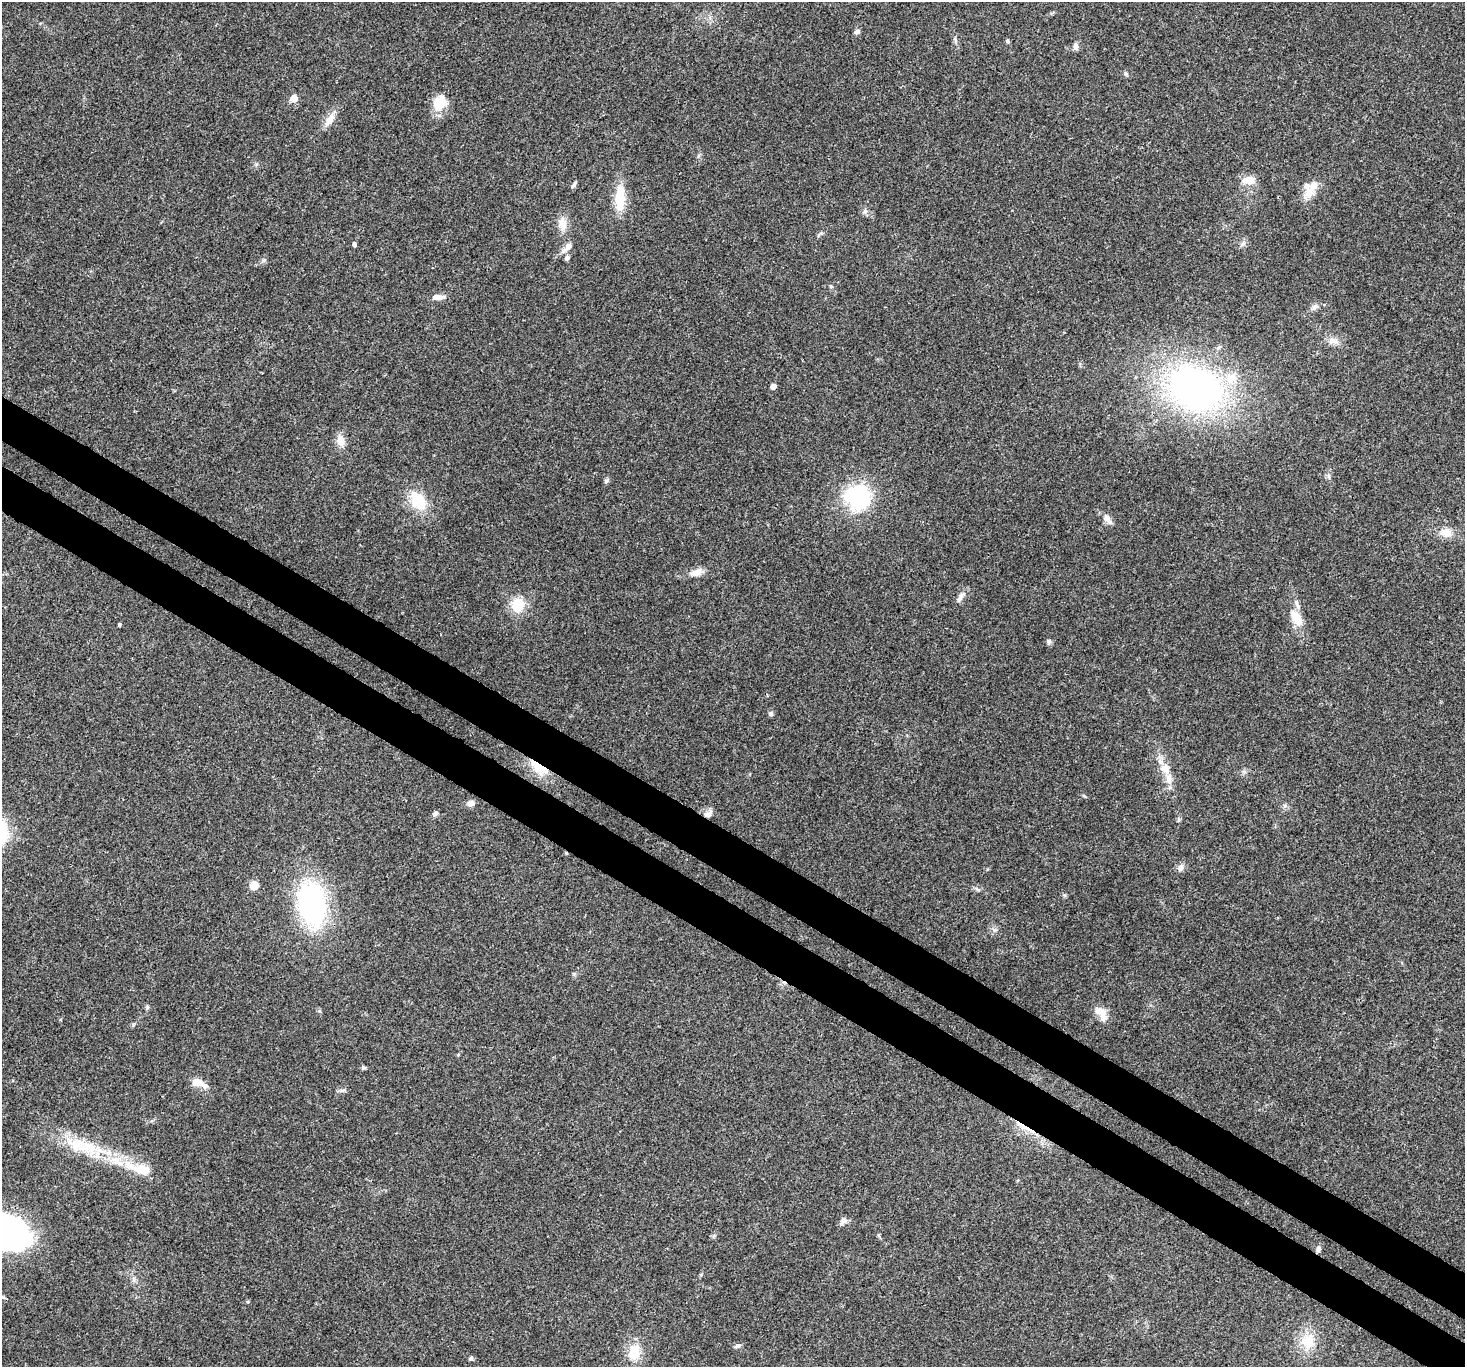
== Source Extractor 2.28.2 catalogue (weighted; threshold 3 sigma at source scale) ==
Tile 6 of 4 x 4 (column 2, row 2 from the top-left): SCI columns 1496-2958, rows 2970-4334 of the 5924 x 6005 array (HDU 1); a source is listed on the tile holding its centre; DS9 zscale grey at full resolution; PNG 1467 x 1369 px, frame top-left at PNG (2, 2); no overlay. Shown black and unused: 7% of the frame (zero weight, under 3 of 4 exposures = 5% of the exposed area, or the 3 px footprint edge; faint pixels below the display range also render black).
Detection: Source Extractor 2.28.2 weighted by HDU 2 'WHT'; one run over the whole footprint, this tile lists its part. Background 0.0555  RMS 0.0041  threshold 0.0184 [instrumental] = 3 sigma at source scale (4.5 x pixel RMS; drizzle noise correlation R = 1.50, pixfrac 1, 0.0396/0.0396 arcsec/px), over >= 5 px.
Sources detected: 69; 4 inside a brighter listed object's ellipse — not listed separately; the other 65 listed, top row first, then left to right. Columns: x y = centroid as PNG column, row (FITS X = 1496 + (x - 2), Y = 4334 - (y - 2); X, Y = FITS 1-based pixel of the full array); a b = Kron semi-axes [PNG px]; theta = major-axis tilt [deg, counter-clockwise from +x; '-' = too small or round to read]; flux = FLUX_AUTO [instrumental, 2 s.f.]
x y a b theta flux
857 32 6 5 - 1.5
1007 41 6 4 -87 0.62
1075 46 10 6 -83 1.4
1126 74 5 5 - 0.67
294 98 5 5 - 8.4
440 102 20 16 55 8.4
329 120 19 9 55 4.2
1249 180 16 10 2 5
574 185 10 4 54 0.86
1309 192 19 13 59 6
620 198 32 11 89 11
865 211 8 6 88 1.2
563 224 18 11 90 4.5
1243 243 8 5 59 1.1
354 244 5 4 - 0.79
568 246 12 8 57 2.6
567 258 7 6 - 1.1
831 286 6 4 -71 0.53
438 297 16 7 2 2.8
1315 307 11 5 18 1.5
1333 341 15 8 -2 2.9
1231 378 16 12 43 6.6
773 386 4 4 - 2.8
1195 388 34 26 -23 180
341 441 12 9 -79 4.4
1329 476 8 4 -81 0.9
606 481 8 5 50 0.8
857 497 30 30 - 32
418 501 22 16 -52 13
1107 519 14 7 -53 2.8
1446 533 17 11 -9 4.4
696 572 16 9 21 3.6
960 598 18 6 56 2.2
517 605 15 13 73 10
1296 618 23 12 -62 7.3
119 625 4 3 - 0.46
1049 642 8 6 -79 0.95
771 714 6 6 - 0.98
538 767 25 11 -39 9.7
1165 769 16 12 -70 5.4
471 803 8 6 0 2.2
1285 806 7 4 -18 0.79
435 813 9 5 32 0.99
708 813 14 7 35 2
1178 819 8 4 81 0.71
1181 867 11 8 58 1.9
254 885 8 8 - 4.9
311 905 38 22 -77 92
1100 1011 18 11 -38 4.5
458 1055 4 4 - 0.34
363 1068 8 4 -9 0.66
196 1082 8 6 -3 6.6
205 1086 9 7 -25 1.7
1024 1127 38 5 -30 5.4
83 1146 49 18 -19 21
142 1169 27 14 -14 9.2
844 1220 10 7 -21 1.6
8 1232 49 32 -23 84
713 1236 6 4 70 0.63
1318 1249 7 5 81 1.1
248 1302 5 3 - 0.42
1308 1341 20 19 - 8.8
738 1346 7 5 19 0.92
634 1352 21 15 81 8.8
471 1358 5 4 - 1.1
Overlapping masked pixels (flux is a lower limit): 3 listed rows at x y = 538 767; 708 813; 1024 1127
Isophote crosses this tile's border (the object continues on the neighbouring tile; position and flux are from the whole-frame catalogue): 1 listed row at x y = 8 1232
Unlisted compact peaks at least as high as the median listed source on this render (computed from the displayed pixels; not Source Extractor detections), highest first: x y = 264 260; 147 1007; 574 974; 256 164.